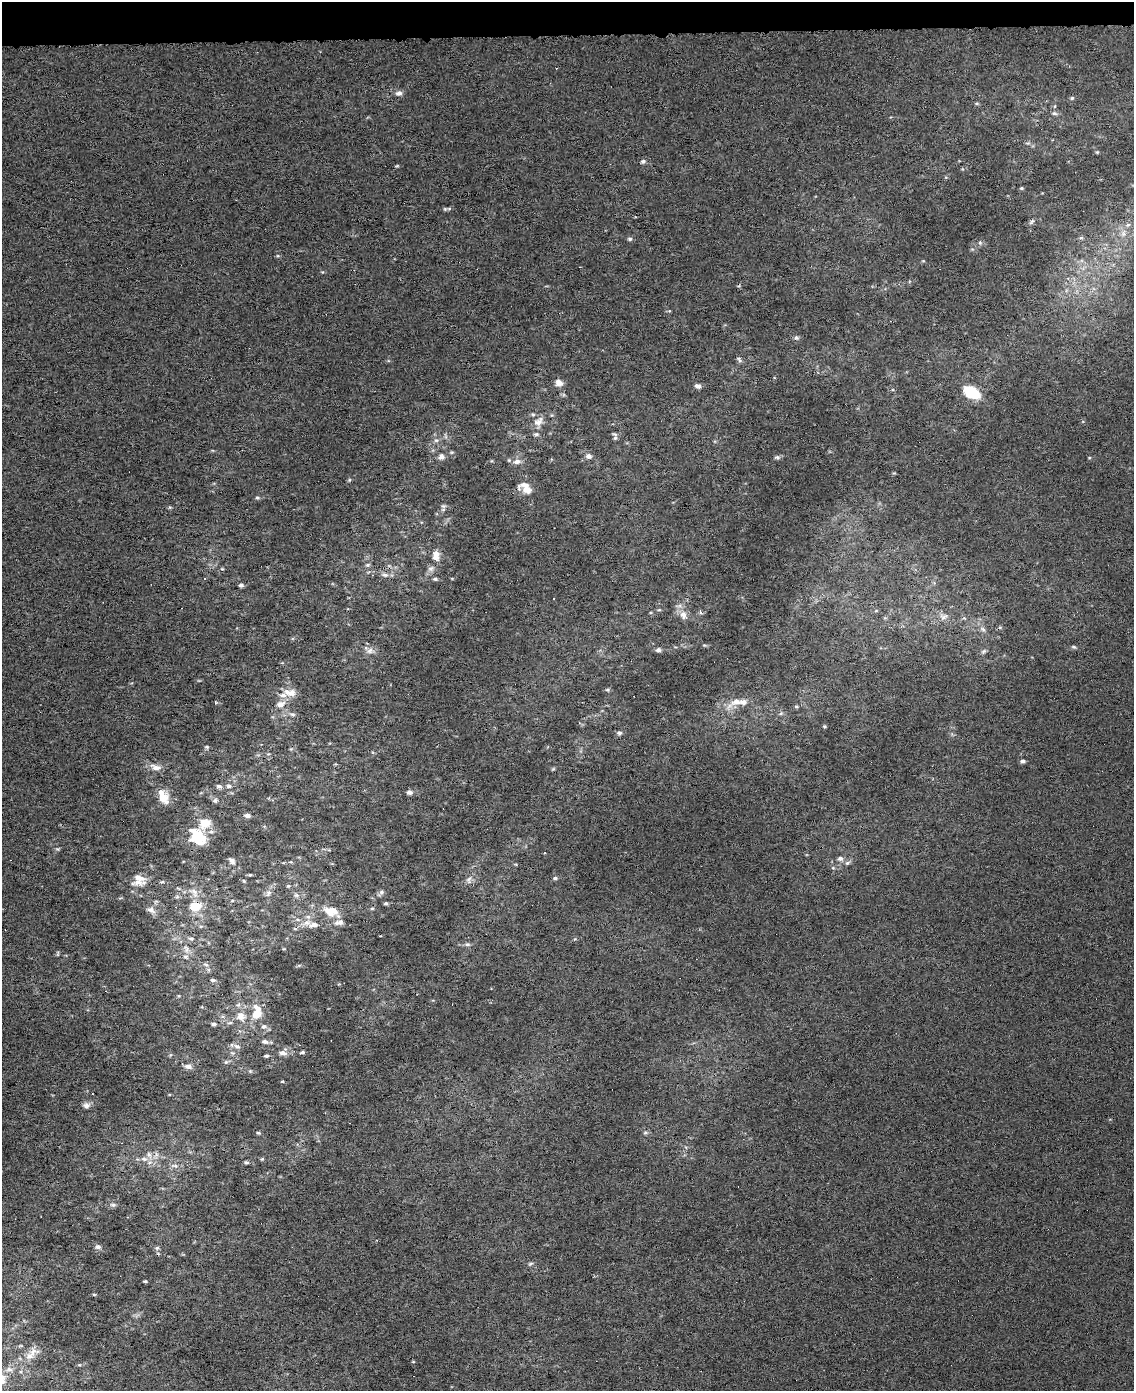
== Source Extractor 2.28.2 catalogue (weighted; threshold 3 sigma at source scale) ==
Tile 3 of 4 x 3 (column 3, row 1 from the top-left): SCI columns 2291-3422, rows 2822-4210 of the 4580 x 4213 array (HDU 1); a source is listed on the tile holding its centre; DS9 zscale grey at full resolution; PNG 1136 x 1393 px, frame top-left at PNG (2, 2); no overlay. Shown black and unused: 2% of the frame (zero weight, under 4 of 8 exposures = <1% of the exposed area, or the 3 px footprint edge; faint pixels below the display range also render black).
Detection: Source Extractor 2.28.2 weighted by HDU 2 'WHT'; one run over the whole footprint, this tile lists its part. Background 6.73e-05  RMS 0.0013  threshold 0.00551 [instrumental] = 3 sigma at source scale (4.09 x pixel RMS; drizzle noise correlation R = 1.36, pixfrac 0.8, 0.0396/0.0396 arcsec/px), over >= 5 px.
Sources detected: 145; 1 inside a brighter object's white glare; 2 cosmic-ray / hot-pixel residue — not listed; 14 inside a brighter listed object's ellipse — not listed separately; the other 128 listed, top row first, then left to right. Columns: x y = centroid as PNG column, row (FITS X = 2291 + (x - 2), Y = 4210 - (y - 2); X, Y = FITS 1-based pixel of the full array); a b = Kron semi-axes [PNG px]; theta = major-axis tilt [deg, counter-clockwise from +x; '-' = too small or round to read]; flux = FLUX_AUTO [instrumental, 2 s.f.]
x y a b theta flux
399 93 8 7 - 0.48
1072 98 4 4 - 0.15
1054 113 7 5 -6 0.23
1097 152 4 4 - 0.12
643 161 6 5 - 0.26
397 166 5 3 - 0.11
1021 188 5 4 - 0.13
445 209 5 5 - 0.15
1032 222 9 4 49 0.24
1128 225 7 5 39 0.3
1123 233 9 7 -90 0.57
1081 238 6 4 19 0.18
630 239 6 5 - 0.22
980 243 6 4 -19 0.17
278 256 5 3 - 0.12
796 338 6 5 - 0.23
739 359 9 5 -48 0.27
559 383 8 7 - 0.72
698 386 8 5 -17 0.43
971 393 18 11 -30 3.7
538 422 16 9 35 0.88
536 434 7 4 -7 0.23
615 438 7 5 42 0.25
436 440 7 4 0 0.23
589 456 7 6 - 0.47
441 457 8 7 - 0.47
777 457 8 5 7 0.24
517 461 9 6 9 0.61
894 473 4 4 - 0.11
349 480 5 3 - 0.12
527 490 19 9 -17 1.2
257 498 6 4 -7 0.18
443 506 6 5 - 0.24
170 507 5 4 - 0.14
436 555 14 9 -90 1
368 565 7 5 20 0.2
431 568 9 7 35 0.43
222 569 5 4 - 0.14
385 575 9 6 -9 0.44
435 579 6 4 0 0.21
241 585 5 5 - 0.28
659 610 5 3 - 0.13
683 615 12 9 -61 0.84
944 617 12 8 11 0.65
983 629 9 5 -28 0.35
1074 647 6 4 -25 0.18
658 650 8 6 0 0.29
370 651 10 8 21 0.59
984 651 8 5 37 0.24
607 690 6 4 -19 0.18
290 692 18 9 -10 1.2
215 702 4 2 - 0.099
736 702 16 10 15 1.3
280 704 14 9 16 0.86
796 706 5 3 - 0.13
292 714 8 4 -1 0.26
824 726 5 4 - 0.14
619 733 7 5 0 0.27
207 747 6 4 19 0.16
1023 761 5 5 - 0.28
156 767 13 7 -14 0.77
553 769 6 4 18 0.13
219 786 7 5 -18 0.31
229 786 7 5 1 0.29
409 792 7 5 -9 0.38
163 798 12 12 - 1.5
215 800 7 5 30 0.23
247 815 6 4 -6 0.45
205 823 11 9 36 2
199 835 23 10 -42 2.4
840 858 7 6 - 0.38
232 861 11 6 -45 0.41
847 863 8 4 35 0.26
250 875 5 3 - 0.13
555 878 5 4 - 0.19
139 880 19 17 36 1.8
469 880 10 7 77 0.46
244 881 5 4 - 0.13
162 882 5 4 - 0.17
288 886 5 3 - 0.11
194 892 16 8 -62 1
381 892 8 5 28 0.29
268 893 10 6 55 0.46
296 895 7 5 -3 0.28
386 903 5 4 - 0.19
195 906 10 8 17 2.8
372 908 6 4 1 0.13
151 910 11 7 -28 0.62
331 912 22 12 -20 1.9
307 923 11 8 2 0.77
201 926 6 3 18 0.14
295 929 6 3 -19 0.12
191 939 7 4 -26 0.23
467 944 7 5 1 0.25
186 949 13 4 -74 0.48
58 954 8 3 77 0.13
206 964 8 3 -19 0.19
213 980 6 4 -8 0.25
257 1013 16 10 84 2.2
241 1017 12 11 - 1.1
214 1024 5 4 - 0.22
264 1027 6 6 - 0.32
265 1041 8 6 -21 0.37
237 1046 9 5 -24 0.33
302 1052 5 3 - 0.18
283 1053 11 6 -11 0.52
266 1056 5 4 - 0.21
226 1062 6 5 - 0.2
188 1066 9 6 -10 0.55
250 1071 5 4 - 0.13
282 1081 4 3 - 0.12
86 1106 8 6 -4 0.48
258 1133 4 4 - 0.13
645 1133 6 4 1 0.18
144 1159 9 6 -1 0.46
262 1159 5 3 - 0.12
246 1162 5 4 - 0.19
175 1166 7 5 -29 0.29
113 1205 8 5 -9 0.29
98 1247 8 6 -3 0.32
157 1248 5 5 - 0.2
530 1264 7 4 30 0.2
145 1281 4 2 - 0.14
94 1294 6 3 -19 0.11
33 1351 16 10 3 1
79 1365 6 3 17 0.14
9 1369 10 6 -2 0.54
2 1377 11 9 25 0.86
Overlapping masked pixels (flux is a lower limit): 1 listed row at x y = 195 906
Isophote crosses this tile's border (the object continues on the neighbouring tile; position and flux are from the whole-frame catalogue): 1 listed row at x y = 2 1377